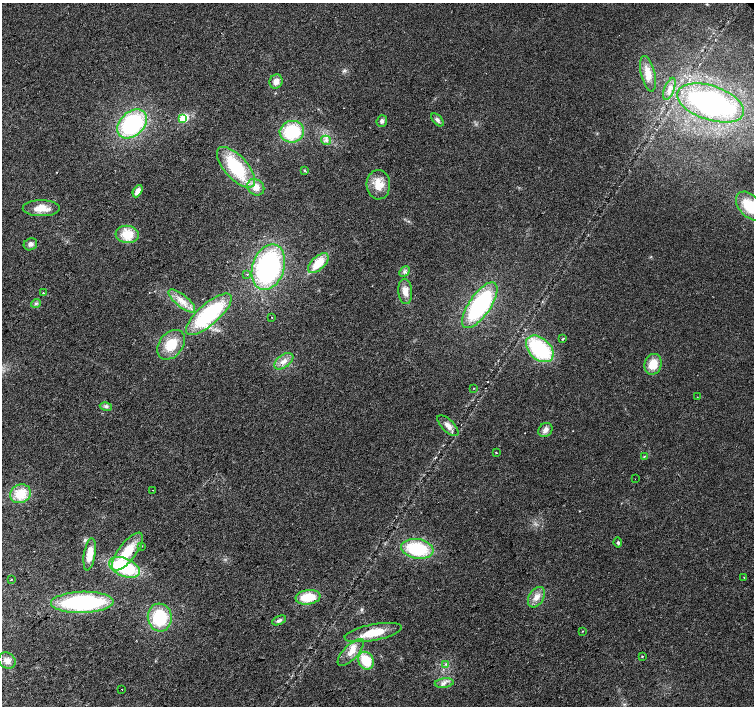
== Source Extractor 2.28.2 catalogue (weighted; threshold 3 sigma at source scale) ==
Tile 7 of 4 x 4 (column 3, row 2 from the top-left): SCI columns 3012-4514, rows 3025-4431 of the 6018 x 5985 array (HDU 1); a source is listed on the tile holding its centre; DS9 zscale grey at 2 x 2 block average (1 PNG px = mean of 2 x 2 image px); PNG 756 x 708 px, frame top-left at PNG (2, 3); each listed source drawn as its Kron ellipse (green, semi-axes under 4 px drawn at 4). Shown black and unused: <1% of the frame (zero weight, under 2 of 3 exposures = <1% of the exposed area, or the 3 px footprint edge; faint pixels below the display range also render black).
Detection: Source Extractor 2.28.2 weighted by HDU 2 'WHT'; one run over the whole footprint, this tile lists its part. Background 0.024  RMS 0.0063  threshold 0.0282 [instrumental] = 3 sigma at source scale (4.5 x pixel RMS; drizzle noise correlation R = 1.50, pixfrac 1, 0.0396/0.0396 arcsec/px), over >= 5 px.
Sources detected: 69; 2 inside a brighter listed object's ellipse — not listed separately; the other 67 listed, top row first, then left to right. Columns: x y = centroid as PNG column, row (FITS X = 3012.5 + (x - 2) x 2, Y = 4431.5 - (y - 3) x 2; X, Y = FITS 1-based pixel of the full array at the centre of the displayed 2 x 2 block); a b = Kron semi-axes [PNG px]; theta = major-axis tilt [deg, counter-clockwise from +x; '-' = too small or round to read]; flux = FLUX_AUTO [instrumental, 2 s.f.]
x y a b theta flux
648 74 18 7 -77 17
276 81 7 6 - 9.9
669 89 11 5 70 7.9
711 103 35 17 -18 330
183 118 3 3 - 46
437 120 8 4 -46 4.4
382 121 6 5 - 4.6
132 124 17 12 41 160
292 132 12 11 - 78
326 140 5 4 - 3.7
236 167 25 11 -48 99
305 170 4 3 - 1.3
378 185 15 12 -88 25
256 187 9 7 -41 16
138 191 6 4 62 11
750 206 17 10 -48 48
41 208 18 8 1 21
127 234 11 8 -6 31
30 244 7 6 - 5.2
318 263 12 6 43 34
268 267 23 16 72 260
404 272 6 4 48 3.8
247 274 2 2 - 1.5
405 291 12 7 -86 14
43 293 2 2 - 2.3
182 301 16 6 -39 16
36 303 5 4 - 2.8
480 305 27 10 55 200
209 314 29 10 41 130
272 318 2 2 - 0.87
562 339 2 2 - 9.1
171 345 16 11 51 37
540 349 16 10 -42 120
284 361 11 6 37 11
653 364 10 8 72 25
474 388 2 2 - 0.61
697 397 2 2 - 1.4
106 406 6 4 -12 3.5
448 426 13 6 -45 9.5
545 430 8 6 45 7.5
496 452 2 2 - 2
644 456 3 3 - 1.2
635 479 2 2 - 0.75
153 490 2 2 - 0.64
20 494 10 9 - 36
618 543 5 4 - 2.8
142 546 3 2 - 1
417 549 16 9 -9 89
127 552 23 9 52 45
90 554 16 5 81 21
124 567 16 9 -23 110
744 577 2 2 - 0.88
11 579 2 2 - 1.1
308 597 12 7 8 39
536 597 11 7 57 12
82 602 31 10 2 200
160 617 14 12 -84 73
279 620 7 4 23 3.9
582 631 2 2 - 1
373 632 29 8 11 34
351 652 17 7 46 15
642 656 2 2 - 1.1
7 660 9 7 -34 9.8
366 661 9 7 -60 41
446 664 4 2 - 1.8
444 683 9 4 6 6.4
122 689 2 2 - 0.57
Isophote crosses this tile's border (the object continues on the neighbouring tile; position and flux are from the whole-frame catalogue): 1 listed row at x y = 750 206
Diffuse or blended objects may show on this block-average render without a row.